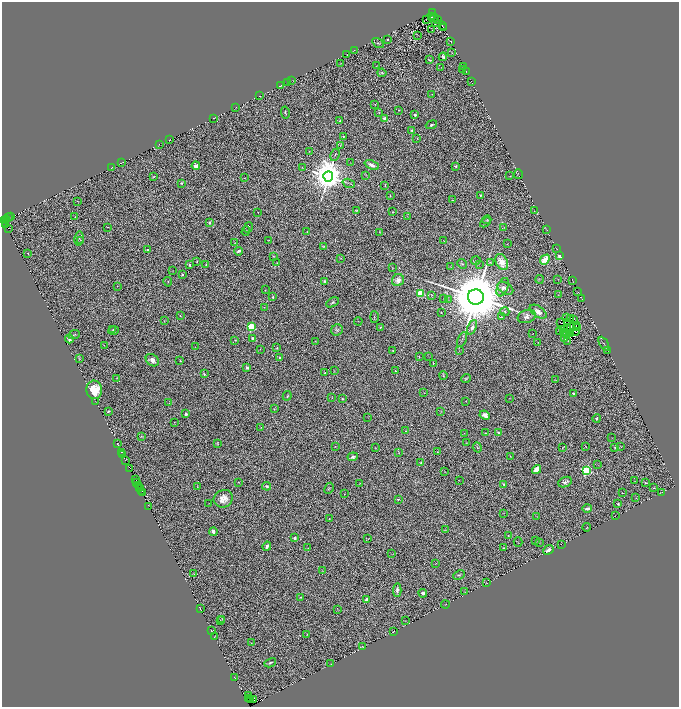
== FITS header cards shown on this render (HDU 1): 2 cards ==
NAXIS1  =                 1353
NAXIS2  =                 1409

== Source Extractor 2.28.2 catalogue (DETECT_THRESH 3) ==
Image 1353 x 1409 px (HDU 1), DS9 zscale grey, zoomed out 1/2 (1 PNG px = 2 x 2 image px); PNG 681 x 709 px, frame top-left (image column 1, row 1409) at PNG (2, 2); each listed source drawn as its Kron ellipse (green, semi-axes under 4 px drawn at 4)
Background 0.637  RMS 0.053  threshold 0.158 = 3 sigma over >= 5 px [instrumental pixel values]
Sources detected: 412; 85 cannot appear on this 1/2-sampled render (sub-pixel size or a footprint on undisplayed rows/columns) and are neither listed nor drawn; the other 327 listed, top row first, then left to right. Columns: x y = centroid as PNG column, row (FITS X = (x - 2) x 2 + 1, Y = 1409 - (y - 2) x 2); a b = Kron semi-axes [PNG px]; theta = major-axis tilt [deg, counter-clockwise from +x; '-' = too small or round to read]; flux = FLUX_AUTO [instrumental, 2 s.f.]
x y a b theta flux
432 12 2 1 - 67
432 17 3 2 - 5.9
434 18 3 1 - 2.4
426 19 2 1 - 3.3
437 19 3 1 - 4.6
435 23 3 2 - 11
442 25 2 1 - 2.7
443 27 2 1 - 2.3
432 29 3 1 - 3.9
417 35 2 1 - 2.3
387 40 2 2 - 21
450 41 4 1 - 4.5
378 43 6 3 -33 12
354 51 4 1 - 3.9
452 52 2 1 - 3.5
347 54 4 2 - 4.5
443 57 4 3 - 17
429 60 3 2 - 9.8
341 63 4 1 - 4.1
376 66 3 2 - 2.5
463 66 3 2 - 4.3
441 68 2 1 - 2.9
463 70 2 2 - 6.4
466 71 2 1 - 3.1
382 73 4 3 - 12
292 80 2 1 - 2.8
471 81 2 1 - 2.8
288 83 3 1 - 4.8
280 86 4 1 - 6.9
432 94 3 2 - 5
260 96 2 1 - 2.3
375 104 2 2 - 7.6
236 107 2 1 - 2.6
399 110 2 2 - 6.9
285 112 6 2 -79 11
379 113 3 3 - 8.9
415 115 2 2 - 82
213 118 2 1 - 2.6
385 119 2 2 - 190
340 121 2 2 - 24
431 125 6 3 21 21
412 130 3 3 - 18
343 136 3 2 - 9.6
417 138 4 1 - 3.2
169 140 2 1 - 3.4
159 144 2 1 - 2.3
340 145 2 2 - 4
309 151 2 1 - 5
335 155 6 2 61 9.6
122 162 3 1 - 5.2
350 163 3 2 - 4
372 165 7 3 -22 53
196 166 4 3 - 51
456 166 2 2 - 14
112 167 2 1 - 4.8
302 168 2 1 - 3.2
518 174 5 1 - 5.8
366 175 2 2 - 4.1
328 176 5 5 - 37000
510 176 3 2 - 4.6
154 177 4 3 - 9.7
244 178 2 1 - 3.9
181 183 2 2 - 18
349 183 6 3 -17 16
385 185 3 1 - 6.6
481 195 3 2 - 11
390 196 3 2 - 9.2
452 200 2 2 - 4.3
77 201 2 1 - 5
356 210 3 2 - 8.9
534 211 2 2 - 7
258 212 2 2 - 8.4
392 212 2 2 - 9.2
11 216 3 2 - 110
408 216 2 1 - 2.6
75 217 2 2 - 4.5
8 218 2 1 - 62
5 220 2 1 - 23
7 220 3 2 - 56
487 220 4 3 - 11
210 222 2 2 - 60
485 222 6 3 42 14
5 223 2 1 - 8.6
5 225 2 1 - 44
108 227 3 2 - 4.2
248 227 5 2 - 11
504 227 2 1 - 3.4
8 228 2 1 - 0.003
547 229 4 2 - 2.8
246 231 5 3 - 12
307 232 2 2 - 6.4
380 232 3 2 - 4.6
79 238 7 4 81 19
81 240 4 2 - 5.6
269 240 3 1 - 5.5
443 241 3 2 - 6.1
235 243 2 2 - 3.2
507 244 3 2 - 5.7
324 246 4 2 - 8.9
556 249 3 2 - 4
147 250 2 2 - 24
239 251 4 3 - 30
28 253 2 2 - 14
273 256 4 3 - 9.8
560 256 3 2 - 37
341 258 3 2 - 5.7
476 260 5 3 - 8.1
545 260 5 3 - 180
197 261 3 3 - 10
490 262 3 3 - 8.1
502 262 8 5 -64 160
277 263 3 2 - 6.9
462 264 5 4 - 16
479 264 4 2 - 5.6
190 265 4 2 - 17
206 265 4 2 - 11
392 267 2 1 - 3.4
450 267 3 1 - 2.6
173 271 2 1 - 4.3
182 275 2 2 - 25
539 279 4 1 - 3.4
398 280 6 6 - 93
558 280 3 2 - 3.7
572 280 2 1 - 2.3
324 281 4 3 - 14
168 282 4 2 - 5.9
117 286 2 1 - 2.7
503 287 9 5 67 53
505 288 9 5 -31 42
265 290 2 1 - 5.8
578 292 3 2 - 4.1
420 293 3 3 - 630
432 295 3 2 - 6.9
558 295 2 2 - 2.2
273 297 3 2 - 18
476 297 8 7 - 150000
443 299 2 1 - 3.3
582 299 3 2 - 5
449 300 3 2 - 7
332 302 7 3 30 22
264 307 3 2 - 10
441 312 2 2 - 5.3
505 312 4 3 - 20
538 312 10 5 -34 93
180 316 2 2 - 8.6
527 316 9 6 19 63
374 317 6 2 -90 9.5
502 317 3 2 - 7.1
566 318 2 1 - 3.3
571 318 2 1 - 3.9
573 320 2 2 - 3.7
164 321 3 2 - 4.1
358 321 4 2 - 6
560 323 3 2 - 3.4
568 323 2 1 - 4.2
576 325 3 2 - 8.7
251 327 3 3 - 1100
380 327 2 2 - 11
472 327 7 4 66 45
577 327 2 1 - 6
568 328 3 1 - 12
113 329 4 2 - 6.3
337 330 6 5 - 20
565 330 2 1 - 12
113 331 5 2 - 12
559 332 2 1 - 2.3
564 332 2 1 - 1.5
575 332 4 2 - 7.4
571 333 3 1 - 2
533 334 2 1 - 3.5
566 334 3 2 - 0.062
74 335 6 2 24 12
253 338 4 3 - 22
69 339 4 4 - 33
462 339 8 3 67 19
565 339 2 1 - 4.3
235 340 2 2 - 5.8
315 341 2 1 - 3.2
568 341 4 3 - 13
538 342 2 1 - 3.4
604 344 8 3 -61 9.9
104 345 3 2 - 3.6
195 346 2 1 - 2.4
277 348 2 2 - 19
260 349 2 1 - 4.3
393 351 3 2 - 5.7
459 351 3 1 - 3.6
608 351 3 1 - 2.3
280 357 3 2 - 18
419 357 3 1 - 4.1
429 357 3 1 - 2.9
79 358 3 2 - 8.7
152 360 7 5 -40 75
180 360 3 2 - 6
433 363 2 2 - 8.4
247 368 2 2 - 62
334 371 2 2 - 4
395 371 2 2 - 17
325 373 2 2 - 35
204 374 3 2 - 12
443 376 4 2 - 8.8
116 378 2 1 - 3.8
466 378 5 3 - 12
555 380 4 2 - 5
94 390 9 8 - 250
424 393 2 2 - 3.8
573 393 2 2 - 40
287 396 5 3 - 15
332 398 2 2 - 6.4
509 398 2 1 - 2.7
342 399 2 2 - 11
95 401 2 1 - 3.6
466 401 3 1 - 3.6
169 403 3 3 - 5.9
274 409 3 2 - 4.4
109 411 4 3 - 16
441 411 3 2 - 4.4
186 414 3 3 - 29
485 415 5 4 - 58
368 418 2 1 - 2.4
597 418 4 2 - 13
174 422 2 1 - 4.7
261 428 3 2 - 6.7
406 431 2 2 - 6.2
498 432 3 2 - 13
485 433 2 1 - 5.6
464 434 3 1 - 4.6
141 436 3 2 - 6
612 438 3 2 - 2.8
217 443 4 3 - 11
467 443 3 3 - 6.4
117 444 2 1 - 13
335 446 2 2 - 4.4
585 446 3 1 - 7.3
477 447 5 1 - 5.5
615 447 2 2 - 9.5
621 447 2 1 - 3.4
375 448 3 2 - 5.7
562 448 4 2 - 7.7
121 452 2 1 - 34
437 452 3 2 - 5.5
399 453 3 2 - 6
123 455 3 1 - 110
510 456 3 2 - 4.1
353 457 5 3 - 33
125 460 3 1 - 73
421 463 3 3 - 10
598 465 3 2 - 2.9
130 468 2 1 - 69
537 469 5 3 - 130
586 470 3 3 - 1700
445 472 3 2 - 3.9
136 480 3 1 - 110
459 481 2 1 - 2.9
634 481 3 2 - 2.7
238 482 3 2 - 5.8
565 482 7 5 25 39
137 483 3 1 - 220
360 483 2 2 - 3.7
646 483 3 2 - 13
504 484 3 2 - 13
138 486 3 1 - 150
267 486 4 3 - 15
197 487 2 2 - 3.1
140 488 2 1 - 51
329 488 6 3 62 9.8
654 488 3 2 - 5.2
141 491 2 1 - 21
661 492 3 1 - 3.2
142 493 2 1 - 15
622 493 2 2 - 4.9
344 494 2 1 - 3.1
636 498 3 3 - 8.4
223 499 10 8 25 100
398 499 2 2 - 34
209 504 2 1 - 3.9
618 504 2 2 - 17
149 506 2 1 - 33
587 508 4 3 - 36
503 513 2 1 - 3.4
536 516 4 1 - 2.9
615 516 2 1 - 2.3
329 519 2 2 - 5.7
587 527 4 2 - 6.2
445 530 4 2 - 4.8
213 532 4 3 - 36
508 535 3 2 - 6.5
294 538 3 3 - 23
368 539 3 2 - 4
536 540 3 2 - 9
518 542 5 1 - 5.2
539 543 3 2 - 4.1
561 544 2 1 - 2
267 546 5 3 - 29
308 548 2 1 - 2.3
503 548 2 2 - 6.9
548 550 6 3 40 47
391 554 2 2 - 3.7
436 563 3 2 - 6.5
322 571 2 1 - 2.6
194 574 2 1 - 2.8
459 575 6 4 26 18
486 583 2 1 - 2.6
397 590 7 3 86 37
465 592 3 2 - 3.9
423 593 4 3 - 35
300 597 3 2 - 6.6
367 600 4 3 - 55
445 604 4 2 - 3.1
200 608 3 1 - 3.2
337 609 3 1 - 2.9
222 619 3 1 - 6.4
220 621 3 1 - 4.3
405 621 2 1 - 2.3
211 630 2 1 - 6.8
393 631 2 1 - 4.2
307 634 3 2 - 4.9
215 636 2 1 - 4.7
251 643 2 1 - 5.5
362 646 3 3 - 8.5
270 663 6 2 28 17
331 664 2 1 - 2.5
235 678 3 1 - 1.8
249 696 2 2 - 40
248 698 2 1 - 1.4
250 699 2 1 - 170
253 700 2 1 - 45
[85 sub-pixel or undisplayed-footprint detections neither listed nor drawn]